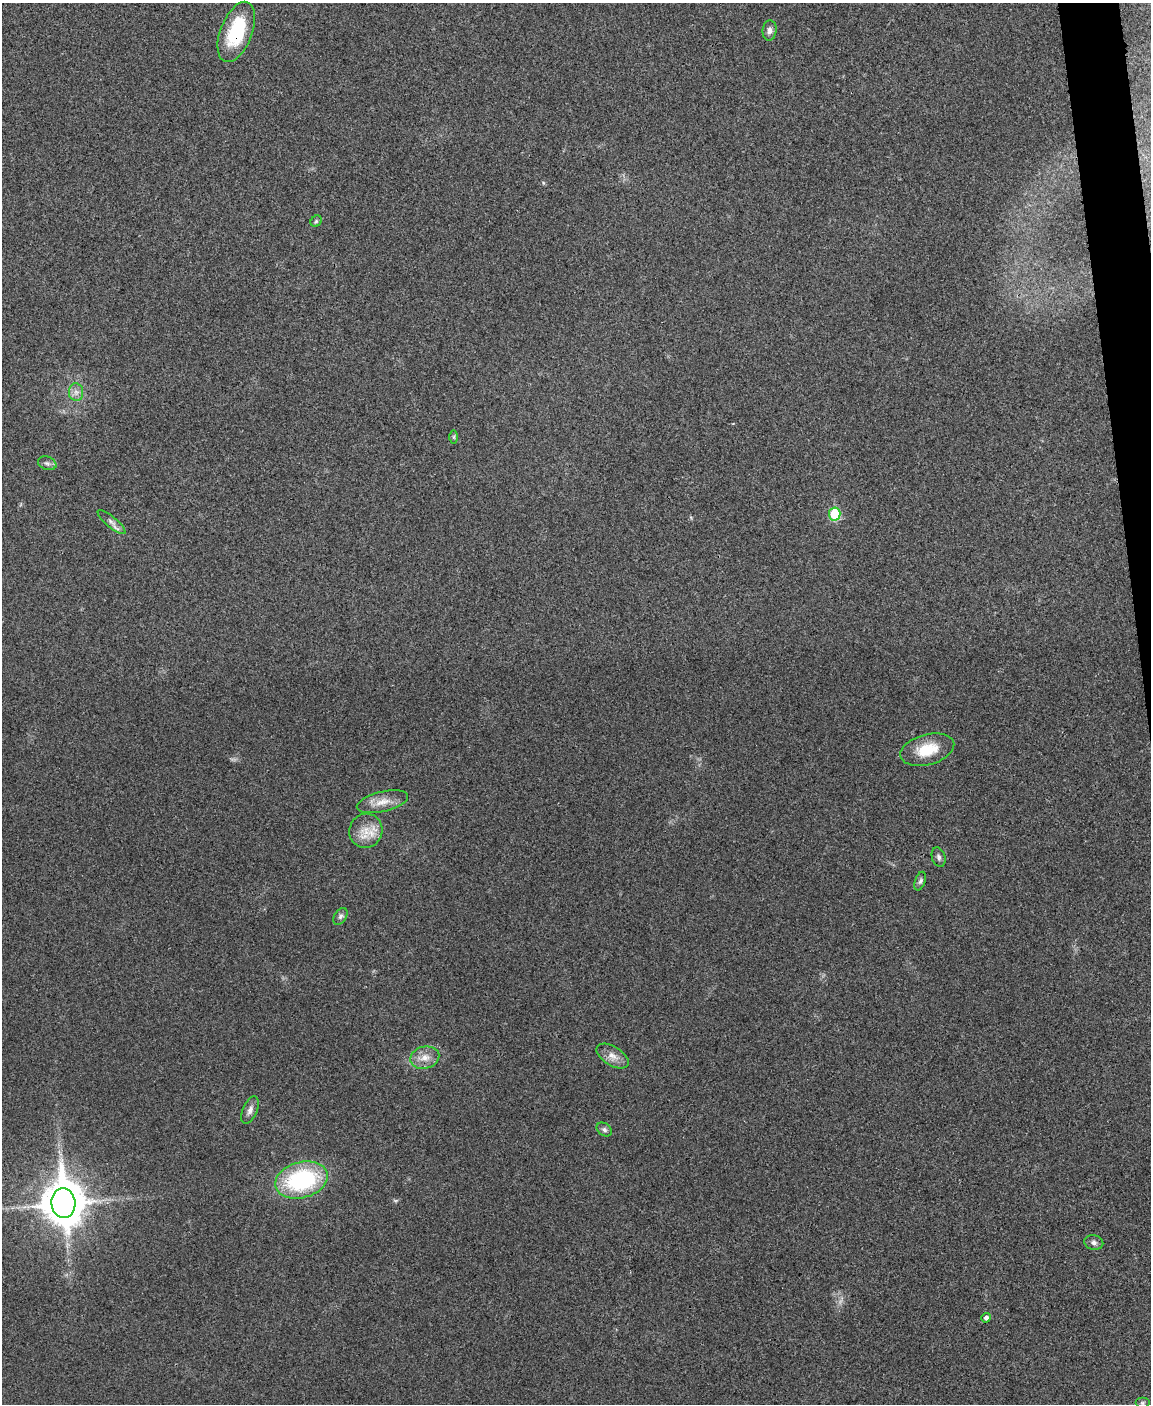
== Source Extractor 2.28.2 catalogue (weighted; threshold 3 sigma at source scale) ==
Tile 6 of 4 x 3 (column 2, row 2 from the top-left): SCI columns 1154-2302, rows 1542-2943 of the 4603 x 4585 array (HDU 1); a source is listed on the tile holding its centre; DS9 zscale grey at full resolution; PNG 1153 x 1406 px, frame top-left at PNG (2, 3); each listed source drawn as its Kron ellipse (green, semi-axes under 4 px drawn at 4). Shown black and unused: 2% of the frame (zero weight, under 3 of 4 exposures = <1% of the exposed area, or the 3 px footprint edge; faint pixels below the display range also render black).
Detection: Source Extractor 2.28.2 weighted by HDU 2 'WHT'; one run over the whole footprint, this tile lists its part. Background 0.0333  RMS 0.0062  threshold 0.0278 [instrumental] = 3 sigma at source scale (4.5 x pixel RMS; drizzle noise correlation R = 1.50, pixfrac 1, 0.05/0.05 arcsec/px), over >= 5 px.
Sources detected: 23; all 23 listed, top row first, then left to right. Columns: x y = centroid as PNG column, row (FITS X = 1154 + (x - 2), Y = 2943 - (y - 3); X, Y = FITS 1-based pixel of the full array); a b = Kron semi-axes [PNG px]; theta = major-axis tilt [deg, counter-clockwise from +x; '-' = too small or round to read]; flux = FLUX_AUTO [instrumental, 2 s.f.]
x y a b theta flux
770 30 10 7 82 2.7
236 32 32 16 69 38
316 221 6 5 - 1.1
76 392 9 7 -88 3
454 437 6 4 90 0.88
47 463 9 6 -19 1.9
835 514 6 6 - 35
111 522 17 5 -40 3.2
927 750 28 15 15 17
382 802 26 10 13 8.3
366 831 17 16 - 11
939 857 10 6 -73 1.9
920 881 10 5 71 1.7
340 916 9 6 58 1.8
612 1056 18 9 -32 5.4
425 1058 15 11 15 6.6
250 1110 15 7 67 3.1
604 1129 8 6 -34 1.7
301 1180 27 18 15 73
63 1203 15 12 -84 2100
1094 1242 9 7 -14 2.2
986 1318 5 4 - 2.4
1142 1403 7 5 0 1.3
Overlapping masked pixels (flux is a lower limit): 1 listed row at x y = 236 32